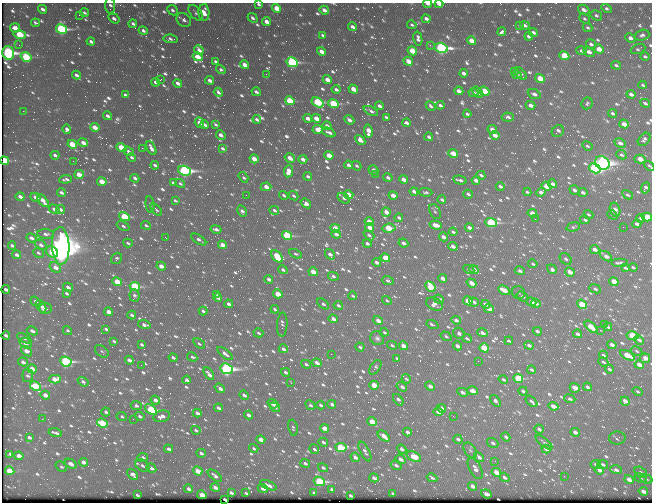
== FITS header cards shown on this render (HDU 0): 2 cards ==
NAXIS1  =                  650 / Width of table row in bytes
NAXIS2  =                  500 / Number of rows in table

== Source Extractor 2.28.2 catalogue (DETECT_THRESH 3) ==
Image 650 x 500 px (HDU 0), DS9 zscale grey, 1 PNG px = 1 image px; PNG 654 x 504 px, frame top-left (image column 1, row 500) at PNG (2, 3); each listed source drawn as its Kron ellipse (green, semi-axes under 4 px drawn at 4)
Background 391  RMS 2.1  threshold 6.36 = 3 sigma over >= 5 px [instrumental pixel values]
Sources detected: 1030; of the 1030, the 500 brightest by FLUX_AUTO listed and drawn (530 fainter detections omitted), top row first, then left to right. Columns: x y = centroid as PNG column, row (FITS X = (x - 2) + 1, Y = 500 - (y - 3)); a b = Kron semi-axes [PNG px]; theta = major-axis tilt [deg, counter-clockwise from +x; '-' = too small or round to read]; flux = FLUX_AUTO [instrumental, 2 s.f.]
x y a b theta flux
259 4 4 3 - 350
428 4 4 2 - 970
439 4 4 3 - 680
110 6 8 5 -87 430
277 8 5 4 - 2700
607 8 5 4 - 360
42 9 4 3 - 560
172 10 6 4 -43 360
324 10 4 3 - 810
584 10 6 4 -31 830
204 12 8 5 -88 1500
84 13 5 3 - 300
196 13 9 5 -50 340
79 15 2 2 - 280
596 15 6 4 -32 330
114 18 6 4 -34 480
253 18 5 4 - 430
426 19 4 3 - 630
584 19 5 4 - 280
184 20 8 6 -43 580
266 21 4 4 - 1300
36 23 4 3 - 270
133 24 4 3 - 450
412 25 5 3 - 280
525 25 5 3 - 430
520 26 4 3 - 270
352 27 4 3 - 600
15 28 5 4 - 1600
588 28 5 4 - 290
61 29 6 4 -29 24000
143 30 5 4 - 450
502 32 4 3 - 480
533 32 4 3 - 440
20 35 6 4 -16 7000
323 35 4 3 - 300
642 35 7 5 17 440
529 36 4 3 - 750
418 38 7 4 -76 610
630 38 5 4 - 690
171 39 7 3 -7 450
91 41 4 3 - 520
471 41 4 4 - 1500
591 44 5 4 - 470
19 45 2 2 - 280
430 45 3 2 - 520
441 48 7 5 -13 33000
599 49 5 4 - 2000
638 49 8 4 20 280
199 50 5 3 - 840
321 51 4 3 - 1200
412 51 5 4 - 4500
581 51 5 4 - 430
589 52 6 4 -29 960
8 53 7 6 - 36000
564 56 5 4 - 8000
645 56 5 4 - 280
26 57 6 4 -32 9900
198 57 5 4 - 1900
216 61 4 3 - 350
408 61 5 4 - 1900
292 62 5 4 - 20000
244 65 5 4 - 1400
616 65 5 3 - 330
221 69 5 3 - 280
515 72 4 2 - 420
463 73 4 3 - 600
266 74 2 2 - 660
521 74 7 4 -50 460
76 75 4 3 - 530
517 75 5 4 - 450
540 78 5 4 - 3600
160 80 3 2 - 380
210 80 4 3 - 700
327 80 5 4 - 1800
155 82 4 3 - 480
178 83 4 3 - 770
643 85 4 3 - 270
336 89 4 3 - 470
353 89 5 3 - 2000
459 91 4 4 - 1200
484 91 5 4 - 5400
218 92 4 3 - 490
256 92 5 3 - 490
478 92 6 3 -48 510
473 93 5 3 - 610
534 94 7 5 -23 820
631 94 4 3 - 750
125 95 4 3 - 340
290 101 5 4 - 7400
318 102 6 4 -32 16000
587 103 6 5 - 310
645 103 5 3 - 370
333 104 5 4 - 10000
440 105 4 3 - 490
530 105 5 3 - 940
379 106 4 3 - 590
431 106 5 4 - 400
23 111 4 2 - 370
371 111 8 3 -26 450
613 113 4 3 - 390
467 114 4 3 - 320
107 116 4 3 - 560
386 117 4 3 - 280
508 117 6 4 -4 480
308 118 4 3 - 1000
316 118 5 3 - 2000
257 119 4 3 - 500
349 120 5 3 - 700
199 123 5 4 - 1000
406 123 4 3 - 550
215 124 4 3 - 310
624 124 5 4 - 1600
205 125 4 3 - 510
327 126 4 3 - 790
95 127 5 3 - 1700
67 129 5 4 - 760
318 129 5 4 - 2500
492 129 5 3 - 990
368 131 6 4 -81 2100
558 131 6 5 - 550
329 132 7 3 -25 630
221 135 5 3 - 820
495 135 5 3 - 1400
429 137 4 3 - 510
644 139 7 5 48 420
360 140 6 4 -48 940
83 143 5 3 - 900
620 143 6 4 -28 720
72 144 5 4 - 4300
587 146 5 4 - 280
121 147 5 4 - 5300
142 148 2 2 - 1300
151 148 7 3 -62 650
223 148 4 3 - 390
129 151 5 3 - 440
453 153 5 4 - 2300
55 155 4 3 - 520
329 155 5 3 - 2500
621 155 5 4 - 360
132 157 4 3 - 350
290 158 5 3 - 1400
254 159 5 3 - 2200
303 159 4 3 - 990
640 159 5 4 - 2300
4 160 5 3 - 6900
73 161 2 2 - 480
602 163 8 6 -37 71000
155 165 4 3 - 430
348 165 4 3 - 600
356 166 5 4 - 290
649 166 6 3 -49 280
595 168 6 4 -31 32000
373 170 5 3 - 680
184 171 6 4 -20 37000
288 171 6 4 82 1800
79 174 5 4 - 2700
376 174 3 2 - 270
481 175 4 3 - 350
308 176 4 3 - 350
243 177 6 3 -56 320
388 177 5 3 - 490
135 178 4 3 - 610
66 179 6 3 5 370
403 179 4 3 - 1200
460 180 7 3 -14 470
476 180 4 3 - 850
102 182 5 3 - 3100
173 183 4 3 - 350
180 183 5 4 - 310
553 184 4 3 - 680
500 186 4 3 - 480
546 186 5 4 - 1900
266 187 5 4 - 1600
646 188 5 4 - 490
574 190 5 4 - 580
414 191 4 3 - 780
426 192 7 3 -2 270
527 192 4 3 - 290
541 192 5 4 - 1100
61 193 4 3 - 520
583 193 4 3 - 510
468 194 5 3 - 440
246 195 2 2 - 410
284 195 5 3 - 350
349 195 5 3 - 2400
393 195 5 3 - 1800
628 195 6 4 -30 320
293 196 5 4 - 310
20 197 4 3 - 800
35 197 5 3 - 500
344 198 6 4 -34 460
175 200 4 3 - 300
442 200 4 3 - 460
43 201 7 3 -50 1400
306 203 6 4 -38 740
150 204 8 4 -83 270
54 209 6 4 -32 660
61 209 4 3 - 450
156 210 7 3 -48 310
274 210 5 3 - 330
615 210 7 5 -74 1000
242 211 6 4 -62 530
386 212 5 3 - 1700
435 212 8 5 -60 270
532 213 5 3 - 2200
588 214 5 4 - 300
612 215 5 4 - 270
124 217 6 4 -29 7700
647 217 5 4 - 4200
399 218 4 3 - 470
641 218 4 3 - 300
535 219 2 2 - 270
585 220 4 3 - 480
369 222 5 3 - 2600
491 223 6 4 -2 17000
637 224 4 3 - 720
146 225 5 3 - 320
435 225 6 3 -14 2000
123 226 7 4 -25 390
370 227 5 4 - 2100
573 227 7 4 15 280
623 227 2 2 - 680
335 228 5 4 - 2300
389 228 7 4 5 6000
469 228 4 3 - 680
216 229 6 3 -13 480
453 232 4 3 - 380
46 234 8 5 -5 500
336 234 5 3 - 790
369 235 6 4 -41 380
287 236 5 4 - 13000
443 237 4 3 - 830
31 238 5 3 - 610
166 238 3 2 - 310
199 240 8 4 -34 650
128 243 5 3 - 310
403 243 5 3 - 670
367 244 4 3 - 580
12 245 4 3 - 470
41 245 6 4 -36 610
222 245 5 4 - 1800
61 246 19 9 -87 250000
453 246 5 3 - 750
595 249 5 3 - 1000
52 252 6 5 - 4400
38 253 6 4 -40 330
296 254 6 4 -26 320
330 254 6 3 -56 800
17 255 4 3 - 700
277 256 7 4 -49 6400
606 256 7 4 -35 1100
117 258 6 5 - 290
385 258 5 3 - 2800
566 259 7 5 -45 420
377 262 4 3 - 680
620 263 8 3 0 570
533 264 4 3 - 280
161 266 5 3 - 1500
55 267 6 4 -35 1300
633 267 4 3 - 320
625 268 4 3 - 380
469 269 6 4 -27 410
474 269 5 4 - 700
552 269 5 4 - 540
283 270 5 3 - 420
520 271 5 4 - 530
313 272 5 3 - 2500
570 272 5 3 - 1600
333 276 5 4 - 400
443 278 4 3 - 1100
269 279 4 3 - 780
388 281 6 4 -21 390
614 281 5 3 - 3000
117 282 5 4 - 4800
472 283 5 3 - 1600
135 286 5 4 - 13000
68 287 5 3 - 660
430 287 6 4 -47 6600
6 289 4 3 - 480
595 289 6 4 -24 370
504 290 6 3 -30 2700
67 293 4 3 - 370
518 293 7 6 - 380
217 294 4 3 - 620
278 294 5 3 - 3100
134 295 6 5 - 380
353 296 4 3 - 310
522 296 6 4 -33 330
218 298 4 3 - 730
439 299 5 3 - 640
387 300 5 3 - 300
35 301 5 4 - 380
468 301 5 3 - 3200
474 302 5 3 - 500
531 302 5 3 - 1400
536 303 5 4 - 770
229 304 4 3 - 780
323 304 7 4 -39 400
434 304 9 6 -26 970
486 304 4 3 - 610
582 304 5 4 - 4800
338 305 4 3 - 420
41 306 7 4 -59 880
45 308 6 5 - 610
275 309 4 3 - 360
489 309 5 3 - 1500
203 311 4 3 - 480
109 312 4 3 - 1500
132 315 4 3 - 490
333 319 4 3 - 940
456 320 5 4 - 600
378 321 5 4 - 1300
432 324 6 3 -23 360
604 324 2 2 - 680
144 325 6 4 -16 590
282 325 12 5 86 380
591 327 8 4 -44 3000
608 327 4 3 - 400
106 329 4 3 - 370
67 330 5 4 - 280
600 330 3 2 - 590
32 331 6 4 -27 600
537 331 4 3 - 600
384 332 4 3 - 300
258 333 5 4 - 320
459 333 6 5 - 450
482 333 5 3 - 780
578 334 4 3 - 610
6 335 4 3 - 480
446 336 6 4 -33 290
632 336 6 4 -12 11000
24 338 8 4 -28 340
377 338 7 6 - 470
467 338 5 3 - 320
639 340 5 4 - 510
114 341 4 3 - 310
509 341 4 3 - 270
26 343 6 5 - 880
142 344 4 3 - 390
199 344 6 4 -37 290
392 345 5 3 - 340
529 345 5 3 - 510
612 345 5 3 - 1000
403 346 5 3 - 1800
457 346 5 3 - 980
360 347 4 3 - 330
484 348 5 4 - 7000
283 349 4 3 - 580
27 351 6 4 -39 1500
102 351 7 5 -39 290
636 351 6 4 -28 280
225 354 9 4 -38 740
331 354 2 2 - 720
603 355 4 3 - 290
627 355 8 4 -28 4300
192 357 5 4 - 330
173 358 5 3 - 400
397 358 4 3 - 290
645 358 5 4 - 1600
129 360 4 3 - 820
66 361 6 4 -26 24000
478 361 2 2 - 760
23 362 5 4 - 660
603 362 5 3 - 290
317 363 5 3 - 970
306 364 5 3 - 300
141 365 2 2 - 330
639 365 5 3 - 1300
375 367 8 5 56 370
32 369 5 3 - 1800
226 369 6 5 - 42000
609 369 4 3 - 440
532 370 4 3 - 380
286 372 4 3 - 470
209 374 7 3 -56 1100
28 375 7 5 83 410
518 378 5 4 - 9800
55 379 6 4 1 2300
406 379 5 3 - 270
187 380 4 3 - 630
503 380 5 4 - 400
83 382 6 4 -34 500
291 383 3 2 - 480
374 385 5 3 - 3900
35 386 5 4 - 8800
430 386 5 3 - 960
402 387 5 4 - 640
588 387 4 3 - 490
220 388 6 3 -36 740
575 388 5 4 - 1800
472 391 5 4 - 1200
523 391 4 3 - 550
638 391 5 4 - 270
463 392 5 4 - 730
45 395 4 3 - 1100
244 395 5 3 - 580
570 399 6 4 -23 450
155 400 5 4 - 940
398 400 6 4 -53 500
496 401 7 3 -50 440
532 401 7 3 -44 530
625 401 5 4 - 1300
273 404 5 3 - 1000
332 404 4 3 - 630
310 405 5 4 - 310
321 405 4 3 - 390
136 406 5 4 - 390
553 406 5 3 - 1700
275 407 5 3 - 450
218 408 4 3 - 460
441 408 5 3 - 1500
151 409 7 4 -38 13000
106 412 4 3 - 400
438 412 5 3 - 1100
197 413 4 3 - 680
248 415 4 3 - 680
122 416 5 4 - 300
140 416 5 3 - 430
162 416 8 5 12 1000
453 416 3 2 - 310
42 419 2 2 - 580
133 419 2 2 - 410
372 422 5 3 - 4000
102 423 5 4 - 7600
293 428 8 4 -78 290
324 428 4 3 - 1100
539 429 5 3 - 520
196 430 5 3 - 310
407 432 4 3 - 600
575 432 4 3 - 960
55 433 7 3 -14 460
384 436 7 3 -41 1900
29 437 4 3 - 480
506 437 4 3 - 610
617 438 8 6 2 320
261 439 4 3 - 1500
458 439 5 3 - 480
323 442 5 4 - 480
544 442 10 4 -38 300
493 443 6 4 -36 500
341 447 6 4 -10 8600
254 448 5 3 - 290
168 449 4 3 - 490
314 449 5 4 - 310
402 449 5 3 - 490
546 449 4 3 - 880
470 450 8 5 -55 350
365 451 11 4 -63 520
201 453 4 3 - 500
10 454 4 3 - 340
19 456 4 3 - 1900
143 457 5 4 - 340
355 457 5 3 - 790
414 457 7 4 -26 2800
479 457 5 3 - 740
401 459 5 3 - 1000
495 461 2 2 - 300
83 462 4 3 - 870
305 463 5 3 - 450
71 464 6 4 -34 710
142 465 7 5 -36 410
396 465 6 4 -32 440
596 465 5 4 - 550
603 465 5 4 - 470
61 467 6 4 -37 270
151 468 5 3 - 590
323 468 5 4 - 390
475 469 11 5 -62 860
599 470 5 3 - 1000
616 470 6 4 -18 610
10 471 5 4 - 5600
198 471 5 3 - 2200
496 472 5 3 - 2600
640 472 6 5 - 360
133 474 6 4 -43 650
215 476 8 3 -37 520
564 476 2 2 - 450
504 477 5 4 - 570
374 478 5 3 - 660
432 478 5 3 - 340
641 478 6 4 -29 270
629 479 5 3 - 1400
646 479 6 4 -22 300
319 481 6 4 -27 16000
268 485 9 4 -23 900
473 486 4 3 - 1100
215 487 4 3 - 840
263 488 5 3 - 1200
188 489 4 3 - 580
332 489 4 3 - 430
643 491 5 3 - 1100
231 493 4 3 - 430
246 493 4 3 - 300
314 493 4 3 - 390
393 493 4 3 - 310
486 494 5 3 - 1400
137 495 3 3 - 290
202 495 4 3 - 3700
350 495 4 3 - 390
225 499 4 3 - 800
At the frame edge (FLAGS 8, measured only in part): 7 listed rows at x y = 259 4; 428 4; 439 4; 110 6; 4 160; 649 166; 647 217
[530 fainter detections neither listed nor drawn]